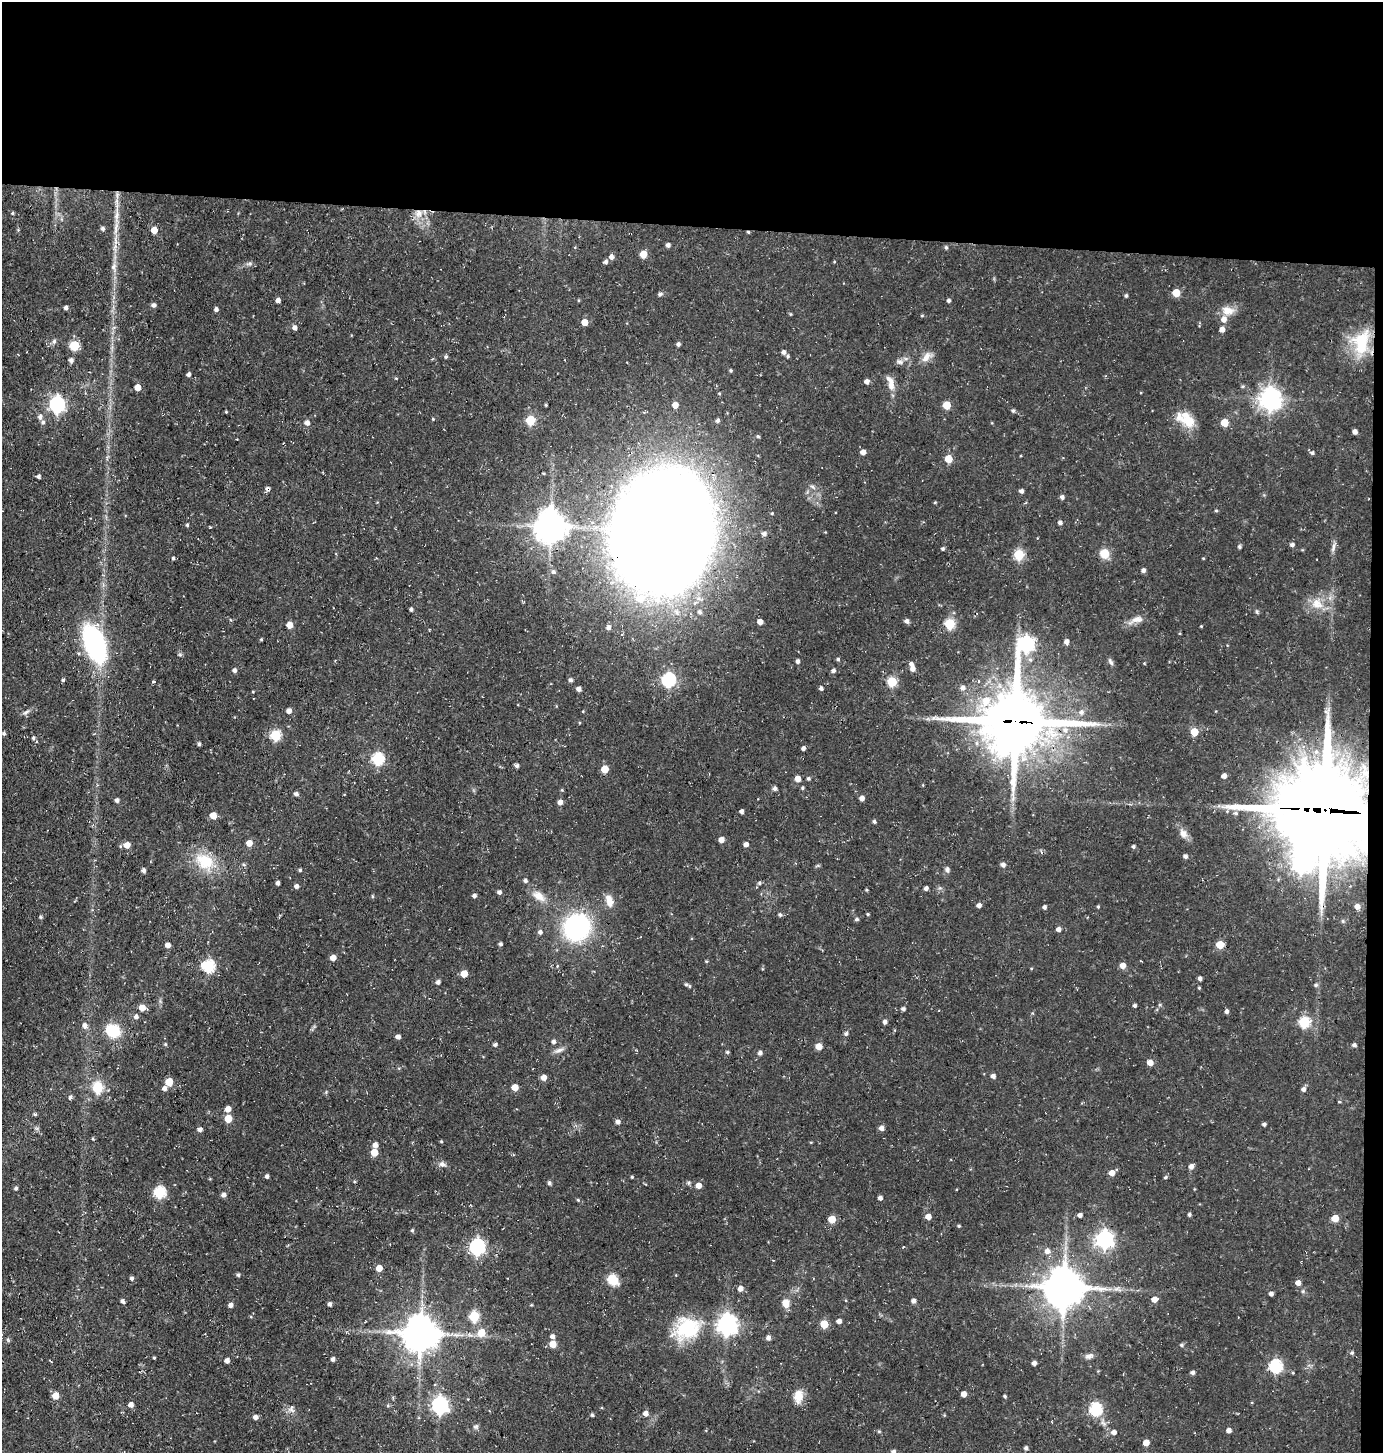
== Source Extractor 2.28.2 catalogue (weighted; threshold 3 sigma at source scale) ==
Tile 3 of 3 x 3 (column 3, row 1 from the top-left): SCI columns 2901-4281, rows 2904-4354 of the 4385 x 4355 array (HDU 1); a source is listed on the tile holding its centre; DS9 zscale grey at full resolution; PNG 1385 x 1455 px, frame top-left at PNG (2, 2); no overlay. Shown black and unused: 16% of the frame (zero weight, under 3 of 4 exposures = <1% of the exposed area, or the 3 px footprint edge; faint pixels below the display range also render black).
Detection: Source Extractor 2.28.2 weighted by HDU 2 'WHT'; one run over the whole footprint, this tile lists its part. Background 0.0696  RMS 0.0056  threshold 0.0251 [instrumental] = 3 sigma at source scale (4.5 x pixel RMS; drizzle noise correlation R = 1.50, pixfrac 1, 0.05/0.05 arcsec/px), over >= 5 px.
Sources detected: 320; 3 inside a brighter object's white glare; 1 cosmic-ray / hot-pixel residue — not listed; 6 inside a brighter listed object's ellipse — not listed separately; the other 310 listed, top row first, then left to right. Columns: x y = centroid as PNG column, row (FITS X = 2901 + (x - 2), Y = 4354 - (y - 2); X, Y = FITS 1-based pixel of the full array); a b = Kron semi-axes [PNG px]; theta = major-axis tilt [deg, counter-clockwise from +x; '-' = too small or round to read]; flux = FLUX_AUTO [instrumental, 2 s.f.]
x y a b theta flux
12 213 4 3 - 0.73
419 213 12 12 - 6.4
117 215 26 6 83 6.4
102 228 6 4 45 1.1
154 230 5 4 - 7.7
748 232 4 3 - 0.64
668 245 4 4 - 1.8
946 247 5 4 - 1
643 254 5 5 - 12
611 257 6 5 - 2.4
606 262 5 4 - 1.5
250 263 8 3 19 1.2
113 266 11 7 71 2.7
1176 293 5 5 - 13
660 294 7 5 11 1.1
1126 295 4 3 - 0.98
278 300 5 4 - 2.2
949 300 4 4 - 1.2
153 305 5 5 - 1.7
66 308 4 4 - 1.8
216 309 5 4 - 1.6
1228 311 17 11 -10 6.2
922 315 4 4 - 0.57
584 322 5 5 - 6.5
295 328 5 5 - 2.2
1222 329 5 4 - 3.6
54 341 7 5 69 1.4
1361 342 33 21 78 27
678 344 4 4 - 1.3
74 345 5 5 - 33
784 352 5 5 - 1.8
788 356 5 4 - 0.87
446 357 5 5 - 0.92
926 357 17 8 57 4.3
71 360 5 5 - 2
900 362 11 6 -20 1.9
731 370 4 4 - 0.8
188 374 4 4 - 1.7
396 378 5 3 - 0.46
867 382 5 5 - 2.5
890 383 21 8 -74 5.4
1243 386 5 4 - 0.86
138 387 5 4 - 6
1270 399 8 7 - 440
57 404 7 6 - 150
546 405 3 3 - 0.63
675 405 5 5 - 4.5
947 405 5 5 - 13
1013 411 5 4 - 1
226 412 3 3 - 0.52
40 417 6 6 - 2.1
433 419 4 3 - 0.5
530 420 5 5 - 23
1188 420 24 13 -55 11
717 421 5 5 - 1.6
43 422 6 5 - 1.3
307 423 6 5 - 2.7
1224 423 5 5 - 11
1355 432 4 4 - 2.5
758 436 5 4 - 0.81
237 439 2 2 - 0.4
863 452 5 4 - 3.2
1312 453 6 5 - 1.2
948 459 5 5 - 13
38 476 4 4 - 1.2
1021 491 4 4 - 1.7
1062 497 5 4 - 1.6
935 502 4 3 - 0.52
1216 510 4 4 - 0.65
1060 523 5 4 - 1.3
187 525 4 3 - 0.79
551 526 10 9 - 1000
664 531 102 82 79 1500
764 534 5 4 - 1.7
1292 545 4 4 - 1.7
1239 546 5 5 - 0.89
1333 548 14 5 78 2.2
943 549 4 4 - 0.97
1104 553 8 8 - 9.5
1019 554 5 5 - 36
173 558 4 4 - 0.78
1203 558 4 3 - 0.4
1143 570 5 4 - 1.6
553 572 5 5 - 1.2
1317 604 16 12 -39 8
411 609 4 4 - 1.2
1257 612 6 4 -72 0.76
1137 620 20 9 15 4.7
906 621 5 5 - 1.9
760 622 4 4 - 3.4
950 624 5 5 - 37
289 625 5 5 - 5.9
1201 626 3 3 - 0.46
608 627 5 5 - 1.8
261 639 4 3 - 0.64
1066 641 5 5 - 2.3
94 644 32 17 -68 96
1026 644 10 7 56 130
180 655 6 4 19 0.72
838 659 4 4 - 0.94
798 661 4 4 - 1.5
1111 662 10 5 -56 1.4
1144 663 3 3 - 0.52
913 669 6 5 - 3.1
234 670 5 5 - 1.7
833 670 5 5 - 1.5
63 680 4 3 - 0.9
570 680 5 4 - 1.4
668 680 6 6 - 87
154 682 4 3 - 0.85
892 682 5 5 - 29
821 688 4 4 - 1.4
963 688 7 7 - 2.3
579 689 4 4 - 2.5
289 711 5 5 - 2.7
26 712 11 4 32 1.7
1081 712 8 7 - 2.4
1016 721 23 20 0 3900
1194 732 5 5 - 11
3 734 7 3 -46 0.75
275 735 6 6 - 36
33 738 5 5 - 1.2
199 744 3 3 - 1.1
803 748 4 4 - 1.8
1316 752 7 6 - 2.2
378 759 6 6 - 58
517 765 5 4 - 1.4
605 769 5 5 - 9.9
1224 776 4 4 - 2.9
808 778 4 4 - 1
797 779 4 4 - 5.1
802 788 4 4 - 0.77
774 789 5 5 - 1.7
296 794 5 4 - 1.6
862 798 5 5 - 2.5
117 800 5 4 - 1.8
560 802 5 4 - 2.8
1325 810 29 26 -40 7500
741 811 5 4 - 1.3
1227 811 4 4 - 0.65
1236 813 6 5 - 1.1
213 815 5 5 - 6.6
874 821 5 4 - 1
1183 833 13 9 -60 3.6
721 840 5 4 - 3.8
249 843 5 5 - 5.6
746 844 4 4 - 2.5
127 845 5 5 - 5.2
120 846 5 3 - 0.58
1133 846 4 4 - 1.1
1185 856 4 4 - 1.5
205 861 30 21 -34 19
1003 865 5 5 - 2.1
144 870 4 4 - 1.8
300 870 4 4 - 0.88
947 870 7 5 -58 1.6
525 881 5 4 - 1.5
278 883 4 3 - 1.5
759 883 5 5 - 0.92
296 886 5 5 - 1.9
926 888 4 4 - 1.7
866 890 4 4 - 0.62
499 892 4 4 - 1.7
372 896 5 3 - 0.63
474 896 5 4 - 1.6
539 896 19 10 -36 6.5
609 900 16 8 -75 5.6
979 905 5 4 - 2.5
1044 907 4 4 - 1.4
1098 907 4 3 - 0.69
1357 907 5 4 - 2.8
868 914 4 4 - 0.57
780 915 5 4 - 1.1
857 919 5 4 - 1.1
577 927 26 24 54 77
1058 929 5 4 - 2.5
540 932 5 5 - 1.8
500 944 4 4 - 1.2
168 945 4 4 - 3.1
1220 945 5 5 - 16
333 957 5 4 - 4.7
706 961 4 3 - 0.59
1122 965 5 5 - 4.4
208 966 7 6 - 65
1031 968 4 3 - 0.44
464 973 5 5 - 8.2
1200 978 4 3 - 1.6
438 982 4 4 - 1.8
686 984 6 5 - 1.2
1316 985 6 5 - 1.1
1199 988 4 3 - 0.62
1135 1005 4 4 - 1.3
142 1008 5 5 - 5.5
903 1009 4 3 - 1.4
1227 1011 4 4 - 1.6
136 1017 5 5 - 1.9
885 1022 4 4 - 2
1304 1022 6 5 - 47
85 1026 7 5 -69 2.6
113 1031 12 10 -22 20
846 1033 5 4 - 1.4
398 1037 5 4 - 2.1
553 1042 5 5 - 1.6
165 1044 5 4 - 0.7
495 1044 4 4 - 1.4
1354 1045 4 4 - 1.6
819 1046 5 5 - 6.3
559 1050 13 5 15 2.3
727 1052 4 4 - 0.85
760 1053 4 4 - 2
1150 1063 5 5 - 4.9
993 1076 4 4 - 2.1
544 1078 5 5 - 4
169 1082 5 5 - 15
98 1087 6 5 - 41
515 1087 5 5 - 8.1
164 1088 5 5 - 2.2
1303 1089 5 5 - 2
70 1097 5 4 - 1
1339 1102 4 3 - 0.69
228 1109 5 5 - 4.2
35 1114 5 4 - 0.84
228 1119 5 5 - 12
618 1122 5 5 - 1.8
1264 1124 4 3 - 1.2
881 1128 5 5 - 2.7
200 1129 5 5 - 1.8
93 1139 4 3 - 0.62
441 1141 4 4 - 0.55
375 1145 5 5 - 2.9
374 1152 5 5 - 11
442 1164 9 7 -15 2.2
1191 1166 6 5 - 2.6
1112 1173 5 5 - 4.3
267 1176 4 4 - 1.3
632 1177 3 3 - 0.61
1165 1177 4 4 - 0.9
354 1181 4 3 - 0.6
549 1183 6 5 - 0.95
699 1185 5 5 - 4.7
16 1188 4 4 - 1.1
160 1192 6 6 - 53
224 1195 5 5 - 2.1
880 1198 4 4 - 1.9
578 1200 4 3 - 0.57
1189 1214 4 4 - 1.1
1080 1215 4 4 - 2.2
928 1217 5 5 - 4.5
1335 1218 5 5 - 11
832 1219 5 5 - 12
959 1226 4 3 - 0.66
412 1230 4 4 - 0.86
1105 1239 7 7 - 200
477 1247 7 6 - 140
1047 1251 6 6 - 2.8
379 1268 5 4 - 5.9
238 1275 4 4 - 1
132 1278 4 4 - 1.3
612 1279 7 5 -38 36
1298 1283 4 4 - 3.9
1064 1287 12 12 - 1600
740 1288 6 5 - 2.9
1117 1288 10 5 24 2.1
1271 1294 4 4 - 1.9
1154 1299 5 5 - 4.4
122 1301 6 4 -62 1.2
913 1301 4 4 - 2
786 1303 10 8 -70 5.1
330 1304 5 4 - 1.5
231 1305 5 4 - 2.2
531 1305 4 3 - 0.51
474 1316 6 5 - 33
839 1321 4 4 - 2.5
727 1324 8 7 - 300
824 1324 5 5 - 15
687 1328 33 26 23 37
481 1332 6 6 - 9.8
421 1333 11 10 - 1300
552 1336 6 5 - 1.7
768 1338 5 5 - 2.2
8 1340 6 4 -72 0.69
553 1344 5 5 - 8.6
1182 1345 6 4 -15 0.96
1352 1353 5 5 - 1
1089 1356 12 7 19 2.3
154 1358 3 3 - 0.64
333 1359 4 4 - 1.6
227 1360 4 4 - 2.5
1034 1363 4 4 - 2.1
1276 1366 6 6 - 73
1192 1372 4 4 - 1.7
964 1394 4 4 - 4.3
56 1396 5 5 - 8.8
798 1396 17 11 84 6.8
1005 1396 3 3 - 0.81
131 1405 5 4 - 3.4
440 1405 7 6 - 180
388 1406 5 3 - 0.63
291 1409 10 8 -70 2.6
1096 1409 6 6 - 76
646 1413 5 5 - 3.3
592 1415 4 4 - 0.83
255 1417 5 5 - 2.4
476 1427 7 6 - 1.3
1229 1430 4 4 - 2.8
879 1431 5 3 - 0.58
1114 1432 6 5 - 2.4
1146 1443 5 4 - 5.7
1026 1448 4 4 - 1.5
893 1451 5 5 - 1.7
Overlapping masked pixels (flux is a lower limit): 5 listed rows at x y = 419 213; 748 232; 664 531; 1016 721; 1325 810
Isophote crosses this tile's border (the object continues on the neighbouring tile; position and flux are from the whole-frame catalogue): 1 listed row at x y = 893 1451